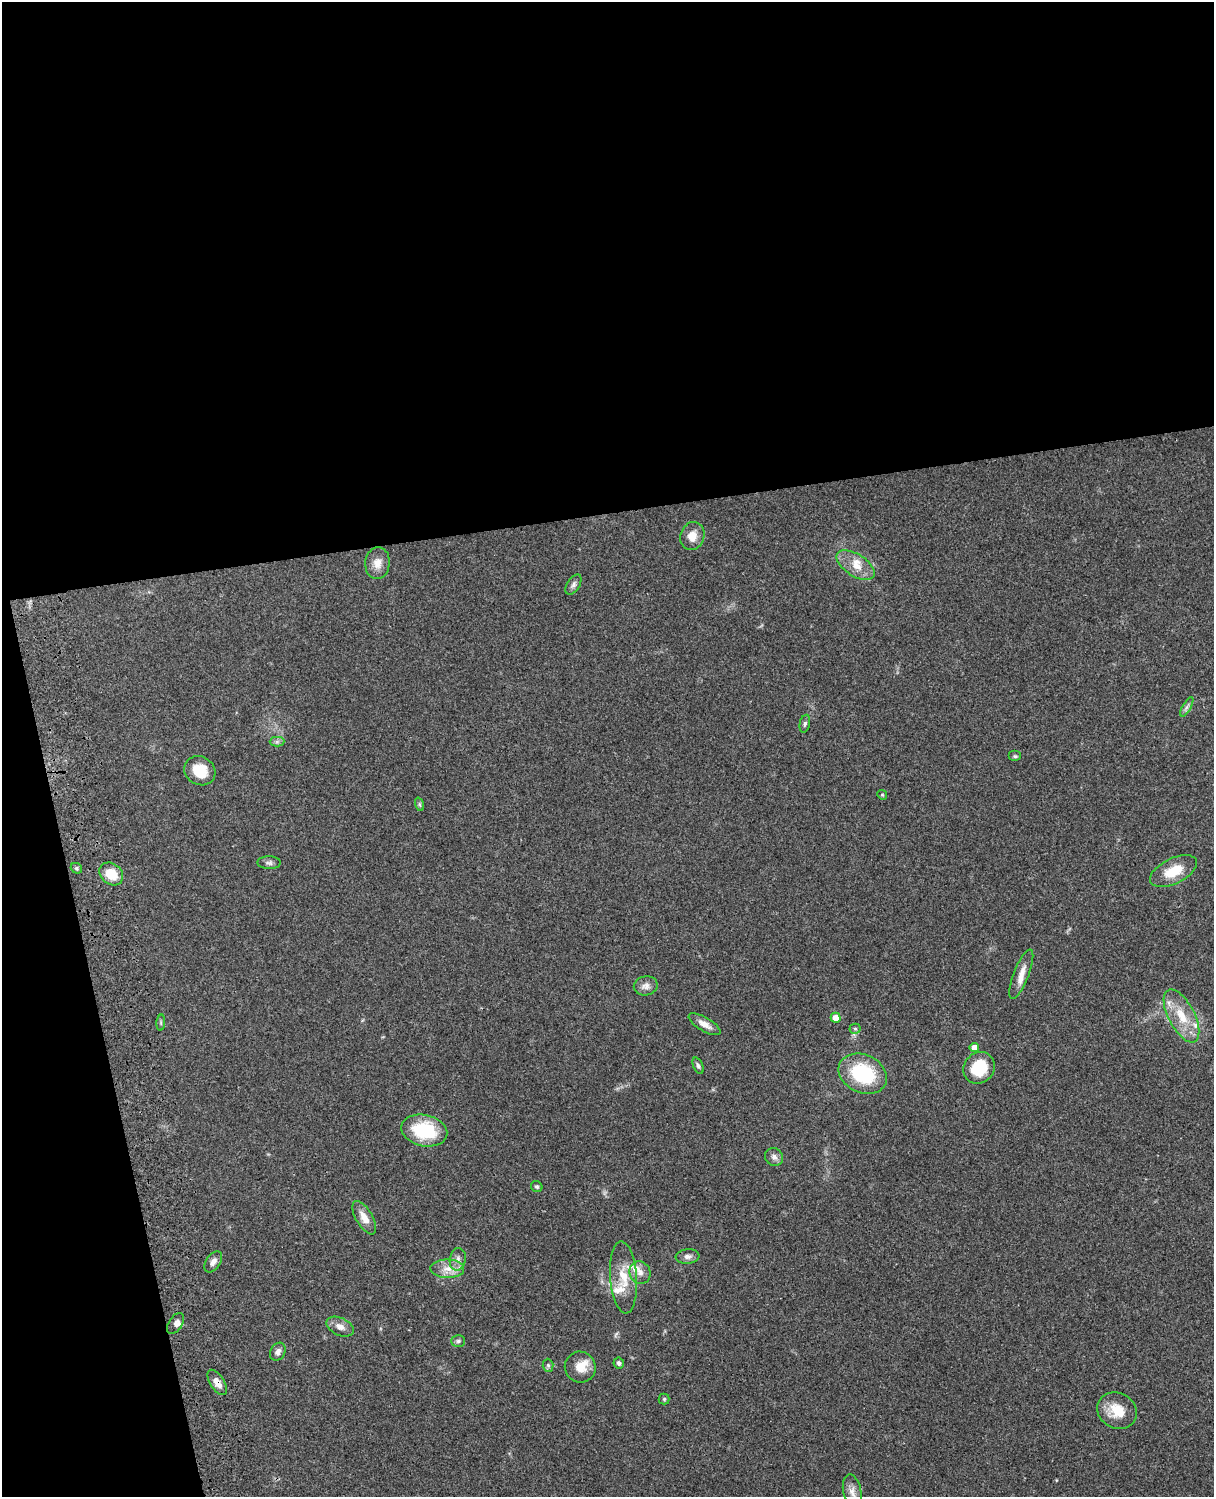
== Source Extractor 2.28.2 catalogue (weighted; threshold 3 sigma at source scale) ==
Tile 1 of 4 x 3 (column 1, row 1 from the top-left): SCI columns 121-1332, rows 3267-4761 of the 5086 x 4924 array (HDU 1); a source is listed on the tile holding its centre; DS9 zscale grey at full resolution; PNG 1216 x 1499 px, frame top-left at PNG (2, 2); each listed source drawn as its Kron ellipse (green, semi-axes under 4 px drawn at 4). Shown black and unused: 39% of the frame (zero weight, under 3 of 4 exposures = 6% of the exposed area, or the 3 px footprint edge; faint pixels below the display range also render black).
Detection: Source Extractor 2.28.2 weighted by HDU 2 'WHT'; one run over the whole footprint, this tile lists its part. Background 0.0966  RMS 0.0063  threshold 0.0284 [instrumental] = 3 sigma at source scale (4.5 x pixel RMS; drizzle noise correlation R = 1.50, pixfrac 1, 0.05/0.05 arcsec/px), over >= 5 px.
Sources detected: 53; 6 inside a brighter listed object's ellipse — not listed separately; the other 47 listed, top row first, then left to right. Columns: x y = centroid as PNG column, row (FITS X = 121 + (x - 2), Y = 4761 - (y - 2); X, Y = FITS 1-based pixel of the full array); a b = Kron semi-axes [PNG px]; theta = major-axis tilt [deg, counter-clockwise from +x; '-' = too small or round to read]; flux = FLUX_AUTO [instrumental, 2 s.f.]
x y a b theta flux
692 536 14 12 72 7.3
377 563 16 12 84 6.4
856 565 21 11 -33 9.3
573 585 11 6 58 2.2
1187 707 11 4 61 1.9
805 724 9 5 77 1.5
277 742 7 5 1 1.4
1015 756 6 5 - 1
200 771 16 14 -32 14
882 795 5 4 - 0.7
419 804 7 4 -71 0.98
269 863 11 6 -1 2
76 868 6 5 - 1.2
1173 871 25 12 26 15
111 874 13 10 -40 13
1021 974 26 7 69 7
646 986 12 9 10 3.6
1181 1016 29 13 -62 17
836 1018 5 5 - 7
161 1023 8 3 85 0.79
705 1024 18 7 -30 4.9
855 1029 5 5 - 0.99
974 1047 4 4 - 5
698 1066 8 5 -68 1.5
979 1068 17 15 50 24
863 1074 25 19 -24 43
424 1131 23 15 -12 35
774 1157 9 8 - 2.8
537 1187 6 5 - 1.2
364 1218 18 8 -59 6.8
687 1256 12 7 5 2.8
458 1259 11 8 80 3.6
213 1262 12 7 56 2.9
447 1269 17 9 -1 7.2
640 1273 11 10 - 4.5
623 1277 36 13 -86 16
176 1323 11 7 57 2.3
340 1327 14 8 -25 4.6
458 1341 7 5 1 1.4
278 1352 9 7 60 2.7
619 1363 5 5 - 1.6
548 1365 6 5 - 1.2
580 1367 16 15 - 8.5
217 1382 14 7 -57 5.2
664 1399 5 5 - 0.95
1117 1411 20 17 -29 14
852 1492 17 9 -79 4.5
Overlapping masked pixels (flux is a lower limit): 1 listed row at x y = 217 1382